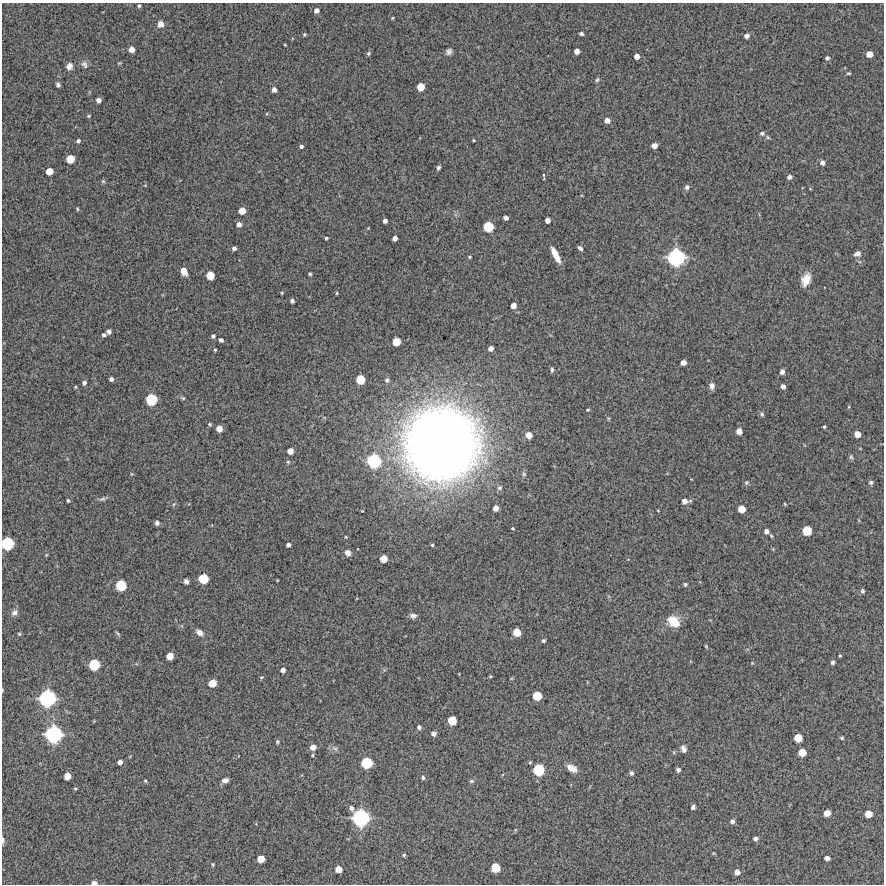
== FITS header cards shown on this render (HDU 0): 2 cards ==
NAXIS1  =                  882 /Length X axis
NAXIS2  =                  882 /Length Y axis

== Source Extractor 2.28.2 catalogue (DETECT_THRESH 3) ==
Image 882 x 882 px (HDU 0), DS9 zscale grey, 1 PNG px = 1 image px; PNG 886 x 886 px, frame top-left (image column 1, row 882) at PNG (2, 3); no overlay
Background 13200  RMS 340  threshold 1030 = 3 sigma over >= 5 px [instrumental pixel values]
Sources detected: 183; all 183 listed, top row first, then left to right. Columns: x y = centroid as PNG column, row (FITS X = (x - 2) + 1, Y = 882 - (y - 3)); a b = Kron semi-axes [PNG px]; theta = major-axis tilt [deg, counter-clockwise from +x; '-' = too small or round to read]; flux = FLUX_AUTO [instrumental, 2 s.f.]
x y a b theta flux
139 6 3 3 - 3.3e+04
316 10 5 4 - 9.7e+04
392 18 4 3 - 2.0e+04
160 24 6 5 - 1.7e+05
304 34 4 3 - 2.8e+04
581 34 4 3 - 5.5e+04
747 36 5 5 - 8.1e+04
285 45 3 2 - 1.8e+04
131 49 5 5 - 1.6e+05
577 51 5 5 - 1.3e+05
449 52 7 6 - 7.9e+04
368 53 5 5 - 3.8e+04
869 54 5 5 - 1.9e+05
637 56 5 5 - 1.3e+05
827 58 4 4 - 4.4e+04
84 64 11 8 -55 8.7e+04
69 66 7 6 - 1.2e+05
848 73 5 3 - 2.8e+04
597 80 6 4 62 3.3e+04
58 85 5 4 - 5.4e+04
421 87 6 6 - 3.1e+05
274 90 5 4 - 9.5e+04
98 100 5 4 - 9.7e+04
89 116 4 3 - 2.5e+04
607 121 5 5 - 1.3e+05
762 133 5 5 - 5.7e+04
768 137 5 4 - 2.9e+04
474 140 4 3 - 2.1e+04
78 141 4 4 - 5.7e+04
301 146 4 4 - 4.6e+04
654 146 5 5 - 1.3e+05
70 159 6 6 - 3.6e+05
822 163 5 5 - 8.8e+04
438 168 4 3 - 4.5e+04
49 171 6 5 - 2.4e+05
543 175 7 3 -81 2.7e+04
789 177 4 4 - 8.2e+04
103 181 5 5 - 3.2e+04
687 187 7 6 - 5.8e+04
77 209 5 3 - 2.3e+04
242 211 6 5 - 2.3e+05
506 218 4 4 - 8.1e+04
547 220 5 5 - 1.1e+05
385 221 4 4 - 8.6e+04
239 224 5 5 - 9.5e+04
488 227 8 8 - 5.6e+05
368 228 4 4 - 1.5e+04
326 238 3 3 - 3.0e+04
395 238 4 4 - 9.6e+04
234 248 4 4 - 7.1e+04
580 248 5 4 - 6.4e+04
857 254 8 6 14 9.0e+04
556 255 16 5 -62 3.0e+05
469 257 4 3 - 2.4e+04
676 257 14 14 - 1.7e+06
184 271 7 5 -61 2.2e+05
310 274 3 3 - 3.3e+04
210 275 6 6 - 3.4e+05
806 279 13 9 69 2.9e+05
282 293 3 3 - 2.1e+04
337 293 4 3 - 2.1e+04
292 301 4 4 - 5.8e+04
513 306 5 5 - 1.4e+05
109 332 4 4 - 7.5e+04
104 335 4 4 - 5.0e+04
213 336 4 4 - 5.1e+04
221 340 4 4 - 6.2e+04
396 342 6 6 - 3.2e+05
491 348 5 4 - 1.1e+05
215 350 3 2 - 2.4e+04
683 363 5 5 - 1.2e+05
552 370 5 4 - 5.0e+04
782 372 5 4 - 9.2e+04
111 379 4 4 - 6.7e+04
360 380 7 7 - 4.3e+05
387 380 6 6 - 5.7e+04
84 383 6 5 - 6.1e+04
712 386 8 6 86 1.0e+05
783 386 4 4 - 8.7e+04
75 387 5 3 - 2.2e+04
183 398 6 4 -43 3.3e+04
151 400 8 8 - 6.9e+05
588 410 4 3 - 2.5e+04
762 414 6 4 -68 4.1e+04
210 424 5 4 - 2.8e+04
824 427 3 3 - 2.6e+04
219 429 5 5 - 1.8e+05
739 431 5 5 - 1.7e+05
857 434 5 5 - 1.8e+05
529 435 6 6 - 2.0e+05
441 444 67 66 - 2.8e+07
290 451 5 5 - 1.7e+05
851 457 7 5 -87 3.8e+04
374 461 14 13 - 1.2e+06
288 462 5 5 - 2.8e+04
131 474 5 3 - 2.1e+04
524 474 6 5 - 4.0e+04
871 482 6 5 - 4.2e+04
746 483 6 5 - 4.0e+04
500 488 6 6 - 5.2e+04
102 499 10 5 18 5.5e+04
68 501 4 3 - 3.0e+04
684 501 7 6 - 1.3e+05
174 504 5 3 - 2.7e+04
785 504 4 3 - 2.5e+04
495 508 5 4 - 1.1e+05
742 509 6 5 - 2.6e+05
157 523 5 4 - 6.8e+04
513 528 3 3 - 2.3e+04
766 531 6 5 - 9.4e+04
807 531 7 7 - 4.5e+05
346 537 4 3 - 1.9e+04
7 543 9 9 - 8.9e+05
288 545 4 4 - 7.1e+04
432 545 3 3 - 2.6e+04
348 553 7 6 - 1.0e+05
46 555 5 4 - 2.1e+04
383 559 6 5 - 2.4e+05
203 579 7 7 - 5.2e+05
186 581 5 4 - 7.3e+04
685 584 4 4 - 4.1e+04
121 585 8 8 - 6.0e+05
862 591 5 5 - 4.6e+04
14 612 9 7 33 9.6e+04
413 616 8 6 -6 8.2e+04
673 621 12 9 -42 5.5e+05
199 632 9 6 -38 1.3e+05
517 632 6 6 - 3.2e+05
19 634 4 4 - 3.0e+04
118 634 9 3 -40 2.9e+04
543 641 4 3 - 4.3e+04
706 646 5 4 - 2.3e+04
170 656 6 5 - 2.6e+05
840 656 4 3 - 2.7e+04
833 662 5 5 - 5.3e+04
752 663 3 3 - 1.8e+04
94 665 8 8 - 6.7e+05
283 670 4 4 - 8.8e+04
490 676 4 3 - 2.1e+04
261 677 5 4 - 2.6e+04
212 683 6 6 - 2.9e+05
537 696 7 6 - 4.1e+05
47 699 14 13 - 1.6e+06
452 721 7 7 - 4.2e+05
419 727 5 4 - 6.0e+04
433 733 4 4 - 9.3e+04
54 734 14 14 - 1.6e+06
798 738 6 6 - 3.4e+05
842 738 5 4 - 3.2e+04
277 742 4 4 - 3.7e+04
313 747 6 5 - 1.4e+05
335 748 11 5 -35 6.4e+04
683 749 9 6 -72 8.7e+04
802 753 6 6 - 3.1e+05
312 755 4 3 - 2.6e+04
120 762 4 4 - 9.4e+04
367 763 9 8 - 7.0e+05
572 768 10 6 -30 2.3e+05
539 770 9 9 - 7.6e+05
678 770 4 4 - 6.8e+04
631 773 5 4 - 5.5e+04
67 776 6 5 - 2.3e+05
423 778 5 3 - 3.8e+04
225 780 7 5 12 9.6e+04
145 781 3 2 - 2.6e+04
472 781 7 5 14 4.1e+04
75 788 4 4 - 2.9e+04
693 807 4 4 - 6.6e+04
351 808 6 5 - 8.7e+04
827 813 5 5 - 1.9e+05
868 814 6 6 - 2.7e+05
360 818 14 13 - 1.7e+06
732 821 5 5 - 7.3e+04
755 839 4 4 - 6.5e+04
3 840 8 4 -89 5.1e+04
404 855 5 4 - 3.0e+04
827 858 5 4 - 9.4e+04
261 859 6 6 - 2.9e+05
213 864 4 3 - 2.5e+04
495 868 7 7 - 4.4e+05
338 869 6 5 - 2.3e+05
737 872 6 5 - 1.2e+05
94 883 6 4 0 1.1e+05
At the frame edge (FLAGS 8, measured only in part): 3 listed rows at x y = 7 543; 3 840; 94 883

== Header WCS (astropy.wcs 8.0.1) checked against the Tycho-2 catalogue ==
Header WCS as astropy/WCSLIB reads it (CRVAL/CRPIX/CD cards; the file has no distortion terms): RA---TAN/DEC--TAN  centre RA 23:44:16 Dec +10:46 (356.07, +10.77 deg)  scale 1.02 arcsec/px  FOV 15.0' x 15.0'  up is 0 deg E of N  parity normal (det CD < 0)
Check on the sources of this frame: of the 60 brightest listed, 3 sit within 1.7 arcsec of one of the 3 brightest Tycho-2 stars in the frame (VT <= 12.42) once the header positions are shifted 1.42 arcsec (1.31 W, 0.54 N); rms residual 0.56 arcsec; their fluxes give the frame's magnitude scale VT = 27.70 - 2.5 log10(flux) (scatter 0.30 mag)
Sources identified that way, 3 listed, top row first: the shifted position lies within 1.7 arcsec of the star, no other Tycho-2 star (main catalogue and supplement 1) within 3.4 arcsec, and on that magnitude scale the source's flux lands within +1.5 / -3 mag of the star's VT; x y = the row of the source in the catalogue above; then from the Tycho-2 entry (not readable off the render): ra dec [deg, ICRS J2000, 3 dp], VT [Tycho-2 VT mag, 2 dp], TYC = Tycho-2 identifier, HIP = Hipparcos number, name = IAU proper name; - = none
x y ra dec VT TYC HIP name
676 257 355.998 +10.820 12.42 1173-1206-1 - -
47 699 356.179 +10.695 11.70 1173-873-1 - -
54 734 356.177 +10.685 12.19 1173-955-1 - -